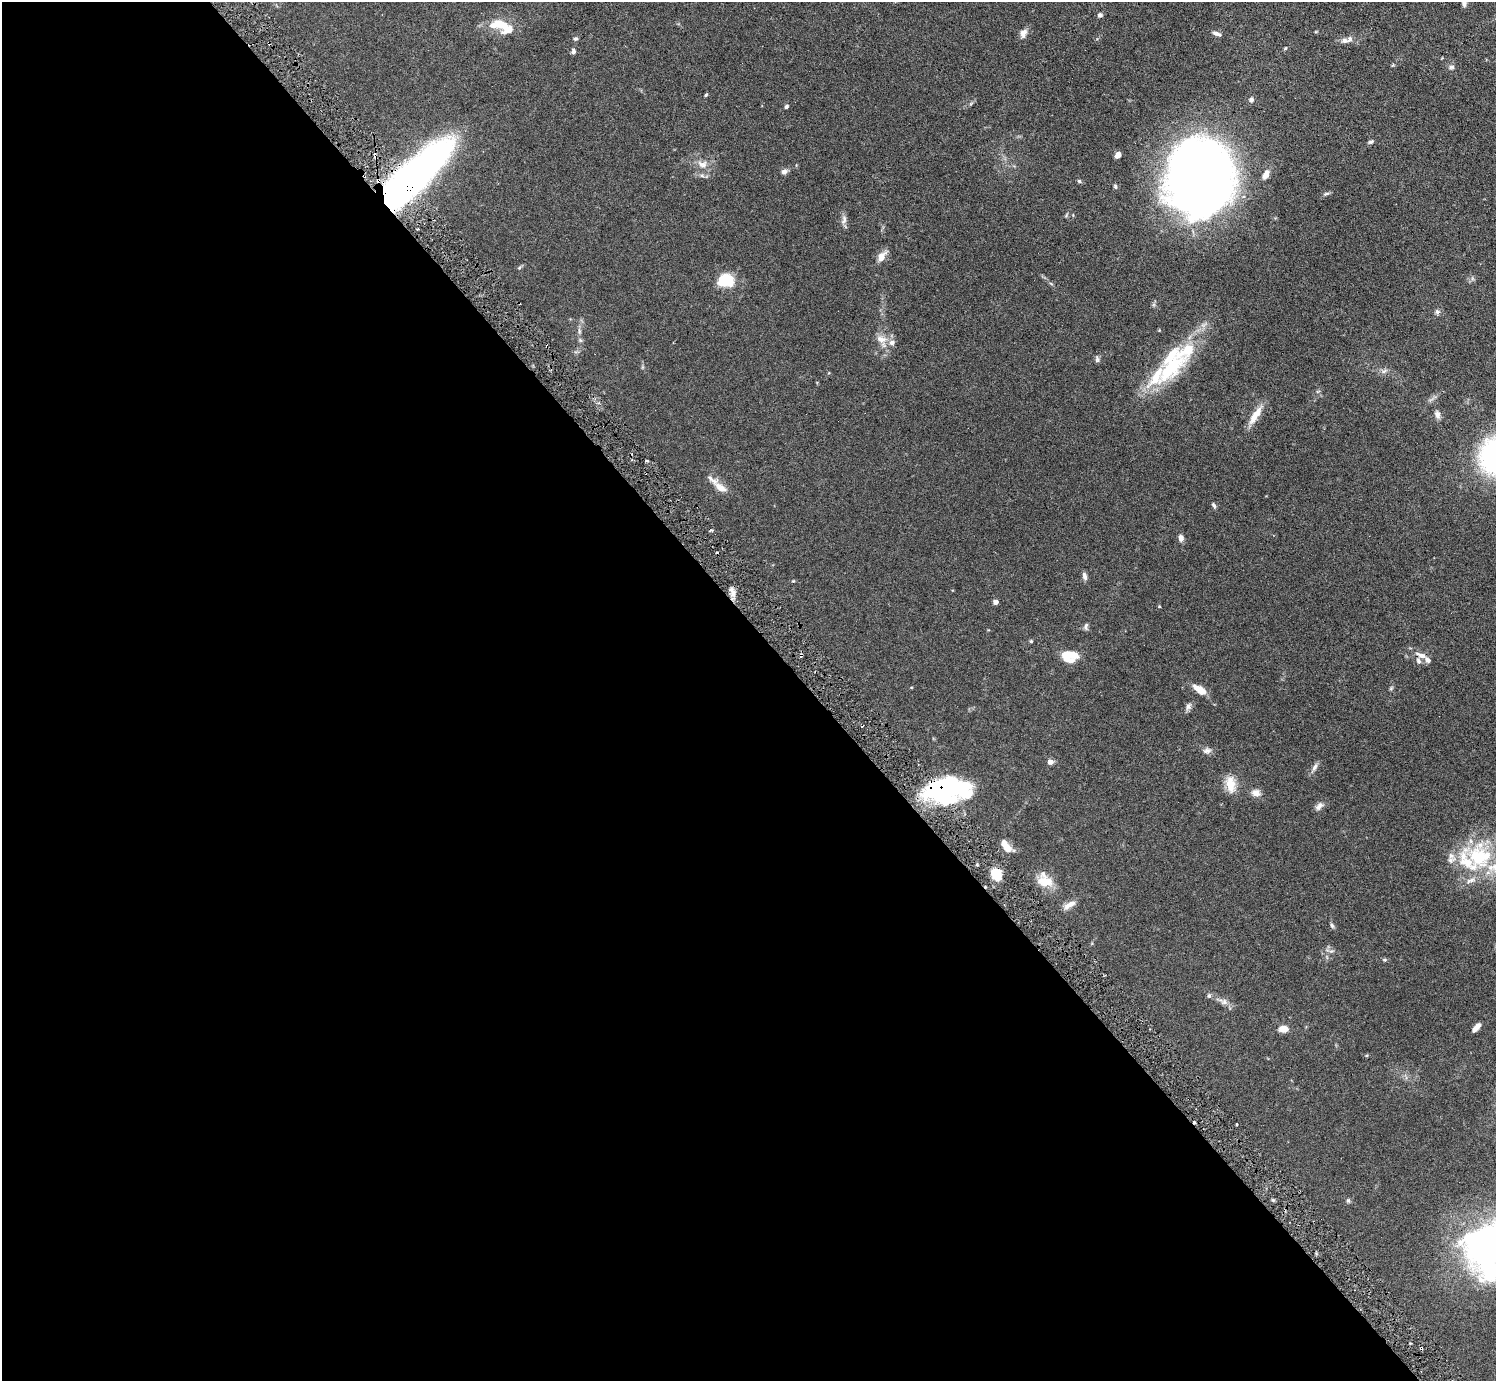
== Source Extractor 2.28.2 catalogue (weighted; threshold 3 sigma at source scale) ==
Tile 9 of 4 x 4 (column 1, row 3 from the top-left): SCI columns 1-1494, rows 1676-3054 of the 5977 x 5967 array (HDU 1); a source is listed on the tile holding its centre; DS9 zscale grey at full resolution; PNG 1498 x 1383 px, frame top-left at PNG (2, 2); no overlay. Shown black and unused: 54% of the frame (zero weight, under 3 of 6 exposures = <1% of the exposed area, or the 3 px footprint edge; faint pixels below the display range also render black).
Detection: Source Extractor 2.28.2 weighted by HDU 2 'WHT'; one run over the whole footprint, this tile lists its part. Background 0.123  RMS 0.005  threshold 0.0202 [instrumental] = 3 sigma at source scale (4.09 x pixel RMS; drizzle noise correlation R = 1.36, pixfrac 0.8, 0.05/0.05 arcsec/px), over >= 5 px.
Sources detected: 99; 6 inside a brighter object's white glare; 5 cosmic-ray / hot-pixel residue — not listed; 16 inside a brighter listed object's ellipse — not listed separately; the other 72 listed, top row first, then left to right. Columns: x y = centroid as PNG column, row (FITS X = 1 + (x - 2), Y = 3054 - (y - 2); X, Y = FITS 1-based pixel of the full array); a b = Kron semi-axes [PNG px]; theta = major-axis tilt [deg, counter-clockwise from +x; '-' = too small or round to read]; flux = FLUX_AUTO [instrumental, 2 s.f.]
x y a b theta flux
1464 3 8 6 85 1.1
1100 15 6 5 - 1.1
499 24 21 12 -5 9.5
1023 33 12 9 70 2.5
1217 34 11 5 -20 1.5
575 39 5 5 - 0.77
1345 40 11 7 -1 1.9
1285 48 5 4 - 0.42
573 51 6 5 - 1.1
1451 67 9 5 -1 0.97
706 95 4 3 - 0.47
1251 100 7 6 - 1.1
786 106 5 4 - 0.77
1371 142 7 5 20 0.88
1118 155 6 4 53 2.8
702 164 15 10 -7 3.6
784 172 7 6 - 1.7
1266 174 10 6 61 2.9
702 175 7 4 -2 0.87
1201 175 53 46 67 600
411 178 78 21 43 290
1079 181 5 5 - 0.59
1115 186 6 4 -79 0.73
1326 194 9 4 18 0.83
844 219 14 6 81 1.8
881 256 13 8 55 3.9
519 268 5 4 - 0.57
726 280 12 9 -3 25
1437 312 8 6 74 1.1
579 331 8 4 -82 0.95
881 339 16 9 -17 3.9
1097 359 9 5 -83 0.94
1171 368 57 25 42 32
1384 371 8 5 44 1.1
1318 391 6 3 19 0.52
1437 414 9 6 -72 1.8
1254 417 20 9 68 5.1
721 487 21 9 -40 4.5
1214 505 8 4 -60 0.86
1181 538 7 5 -75 2.1
1085 576 10 5 -78 1.5
732 592 15 6 -68 2.5
996 602 4 4 - 2.3
1159 606 4 3 - 0.34
1086 626 9 5 -89 1.1
1031 641 4 4 - 0.52
1071 654 22 9 -19 4.9
801 655 5 3 - 0.74
1421 655 15 7 -20 2.8
1391 688 7 4 46 0.58
1199 689 15 7 -34 5.7
1188 706 9 7 68 1.6
1207 751 11 8 15 1.7
1050 762 6 6 - 2
1314 767 13 6 61 1.7
1231 784 22 12 -81 6.4
941 789 37 23 20 47
1256 793 10 8 -15 3
1319 806 13 7 44 1.9
1008 849 11 9 -23 3.5
1479 856 40 32 -39 32
996 874 10 8 -58 11
1045 882 20 13 -11 6.8
1069 905 17 7 32 3
1332 925 8 5 -63 0.8
1384 960 5 5 - 0.55
1209 996 7 5 68 0.74
1223 1002 14 8 -19 2.3
1477 1027 9 4 48 3.5
1283 1029 10 7 4 3.3
1236 1124 2 2 - 0.59
1348 1201 6 5 - 0.71
Overlapping masked pixels (flux is a lower limit): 3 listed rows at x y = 411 178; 801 655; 941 789
Isophote crosses this tile's border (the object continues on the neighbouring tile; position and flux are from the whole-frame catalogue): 2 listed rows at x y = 1464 3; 1479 856